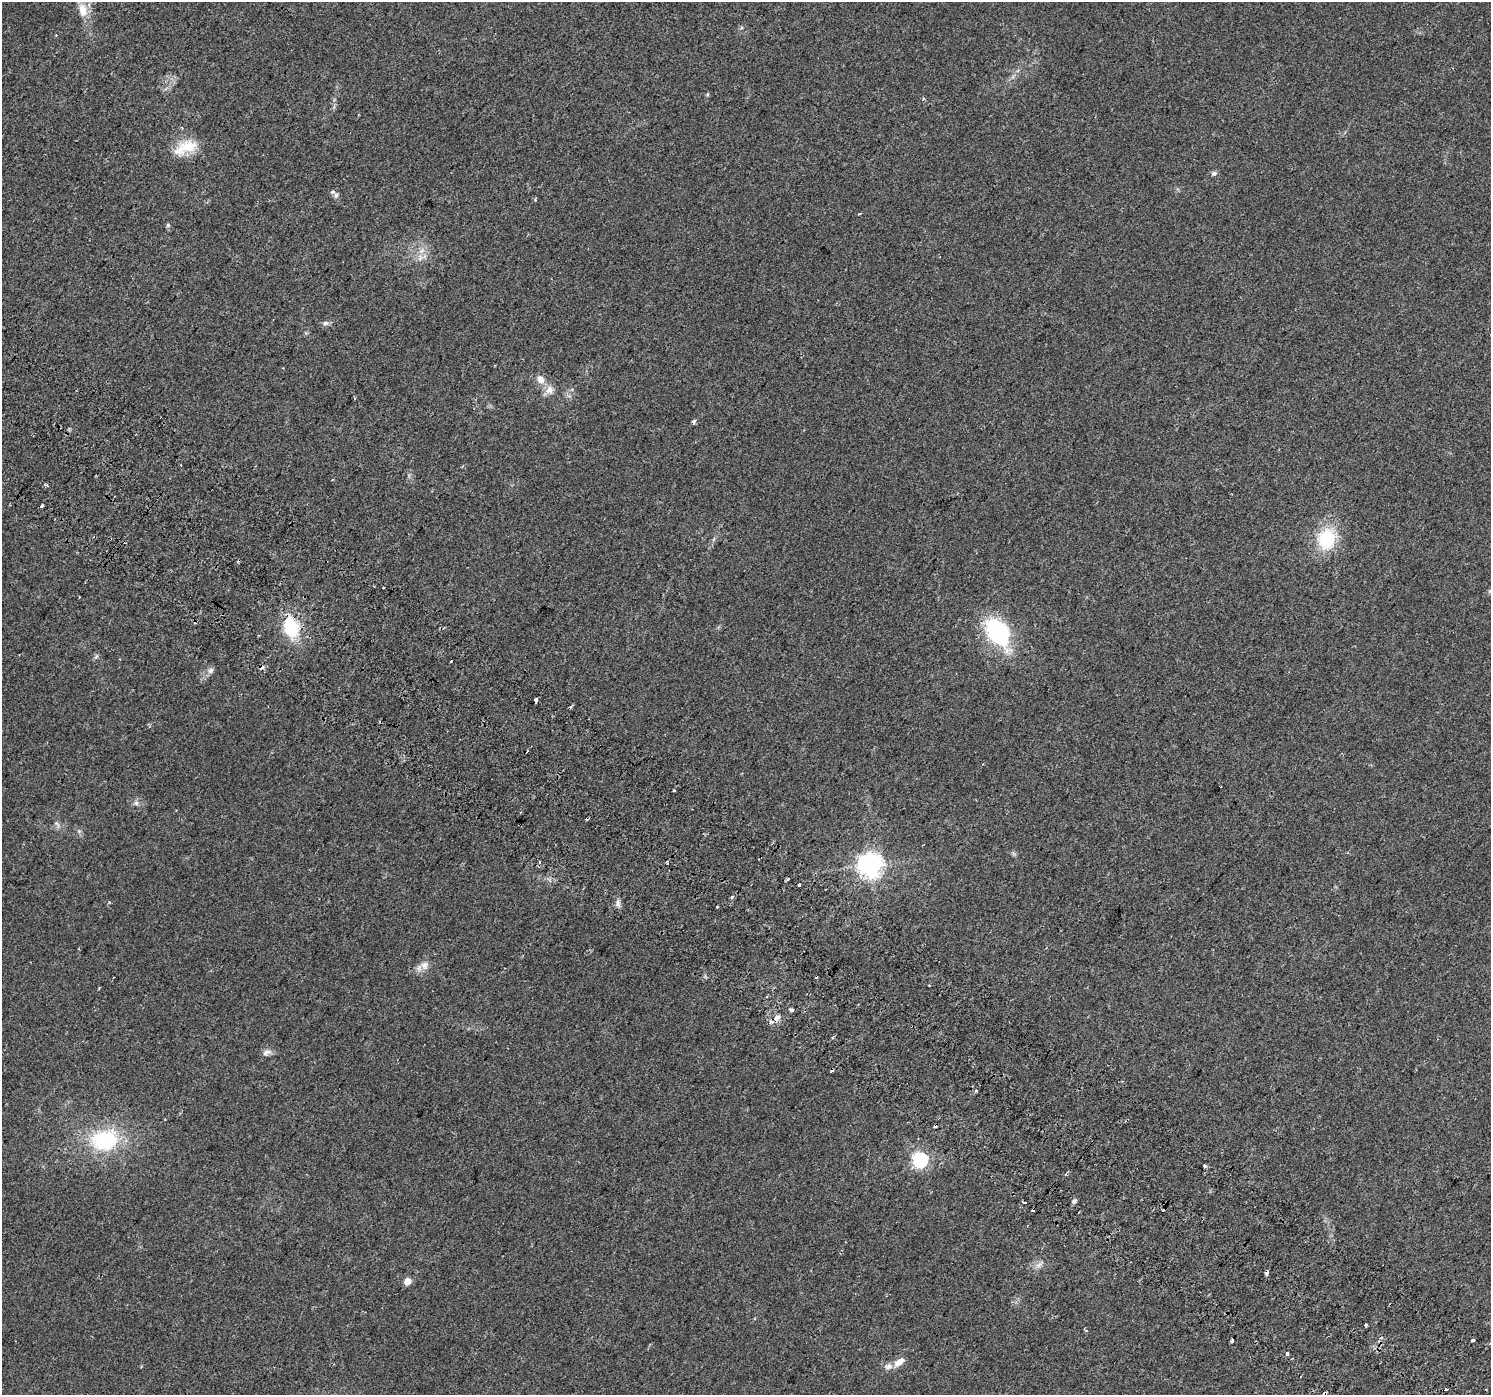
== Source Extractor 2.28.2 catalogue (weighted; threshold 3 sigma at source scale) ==
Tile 6 of 4 x 4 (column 2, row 2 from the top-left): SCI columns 1533-3021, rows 3083-4475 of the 6035 x 6098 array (HDU 1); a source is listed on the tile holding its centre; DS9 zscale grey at full resolution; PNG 1493 x 1397 px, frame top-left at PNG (2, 2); no overlay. Shown black and unused: <1% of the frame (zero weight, under 2 of 3 exposures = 3% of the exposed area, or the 3 px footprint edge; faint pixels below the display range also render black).
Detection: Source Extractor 2.28.2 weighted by HDU 2 'WHT'; one run over the whole footprint, this tile lists its part. Background 0.0438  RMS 0.0054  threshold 0.0244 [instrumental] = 3 sigma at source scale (4.5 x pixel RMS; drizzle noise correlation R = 1.50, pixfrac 1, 0.0396/0.0396 arcsec/px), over >= 5 px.
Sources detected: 69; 12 cosmic-ray / hot-pixel residue — not listed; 2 inside a brighter listed object's ellipse — not listed separately; the other 55 listed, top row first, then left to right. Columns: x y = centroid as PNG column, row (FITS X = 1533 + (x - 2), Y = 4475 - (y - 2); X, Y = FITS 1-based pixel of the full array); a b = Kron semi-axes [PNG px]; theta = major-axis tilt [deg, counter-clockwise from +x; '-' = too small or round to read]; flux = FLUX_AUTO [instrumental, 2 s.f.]
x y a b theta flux
83 10 19 11 -78 7.6
923 99 4 4 - 0.86
185 147 32 14 23 13
1214 173 7 6 - 1.2
336 195 7 5 76 1.5
535 200 4 4 - 0.59
859 214 4 3 - 0.97
168 225 5 5 - 0.84
422 251 10 6 45 2.7
325 323 8 6 2 1.5
541 379 11 9 -49 3.8
549 390 13 10 66 3.9
354 398 4 3 - 0.47
693 422 3 3 - 3.1
46 485 3 2 - 1.2
41 506 3 3 - 6.8
1326 539 24 19 79 26
384 587 3 3 - 1.4
291 627 22 15 -74 25
998 632 30 19 -52 56
96 657 7 4 20 0.89
451 661 2 2 - 0.64
261 668 4 4 - 3.2
211 670 9 7 45 2
536 700 4 3 - 4
674 790 3 3 - 2
136 803 6 6 - 1.4
57 824 10 4 -43 1.4
540 862 5 3 - 0.83
667 863 3 2 - 1.3
870 865 8 8 - 440
788 879 3 3 - 1.7
799 884 3 3 - 2.2
732 897 5 4 - 0.65
618 903 8 6 -89 1.9
717 907 3 3 - 2
424 965 12 10 59 3.9
792 1010 4 3 - 3.1
777 1018 10 6 35 2.5
266 1052 13 6 20 2.4
976 1090 3 3 - 2.5
105 1140 35 26 8 42
920 1160 6 6 - 120
1205 1166 4 3 - 6.6
1074 1201 6 6 - 1.3
1024 1202 3 3 - 2.3
1039 1265 9 6 53 2
407 1281 5 5 - 8.1
1365 1324 3 3 - 1.4
1232 1340 4 3 - 1.6
1473 1340 3 3 - 30
1287 1353 4 3 - 5.5
899 1362 15 8 36 4.8
1446 1389 3 3 - 3.6
1324 1394 4 3 - 22
Overlapping masked pixels (flux is a lower limit): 2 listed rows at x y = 261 668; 1324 1394
Isophote crosses this tile's border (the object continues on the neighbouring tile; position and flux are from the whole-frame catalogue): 1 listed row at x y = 1324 1394